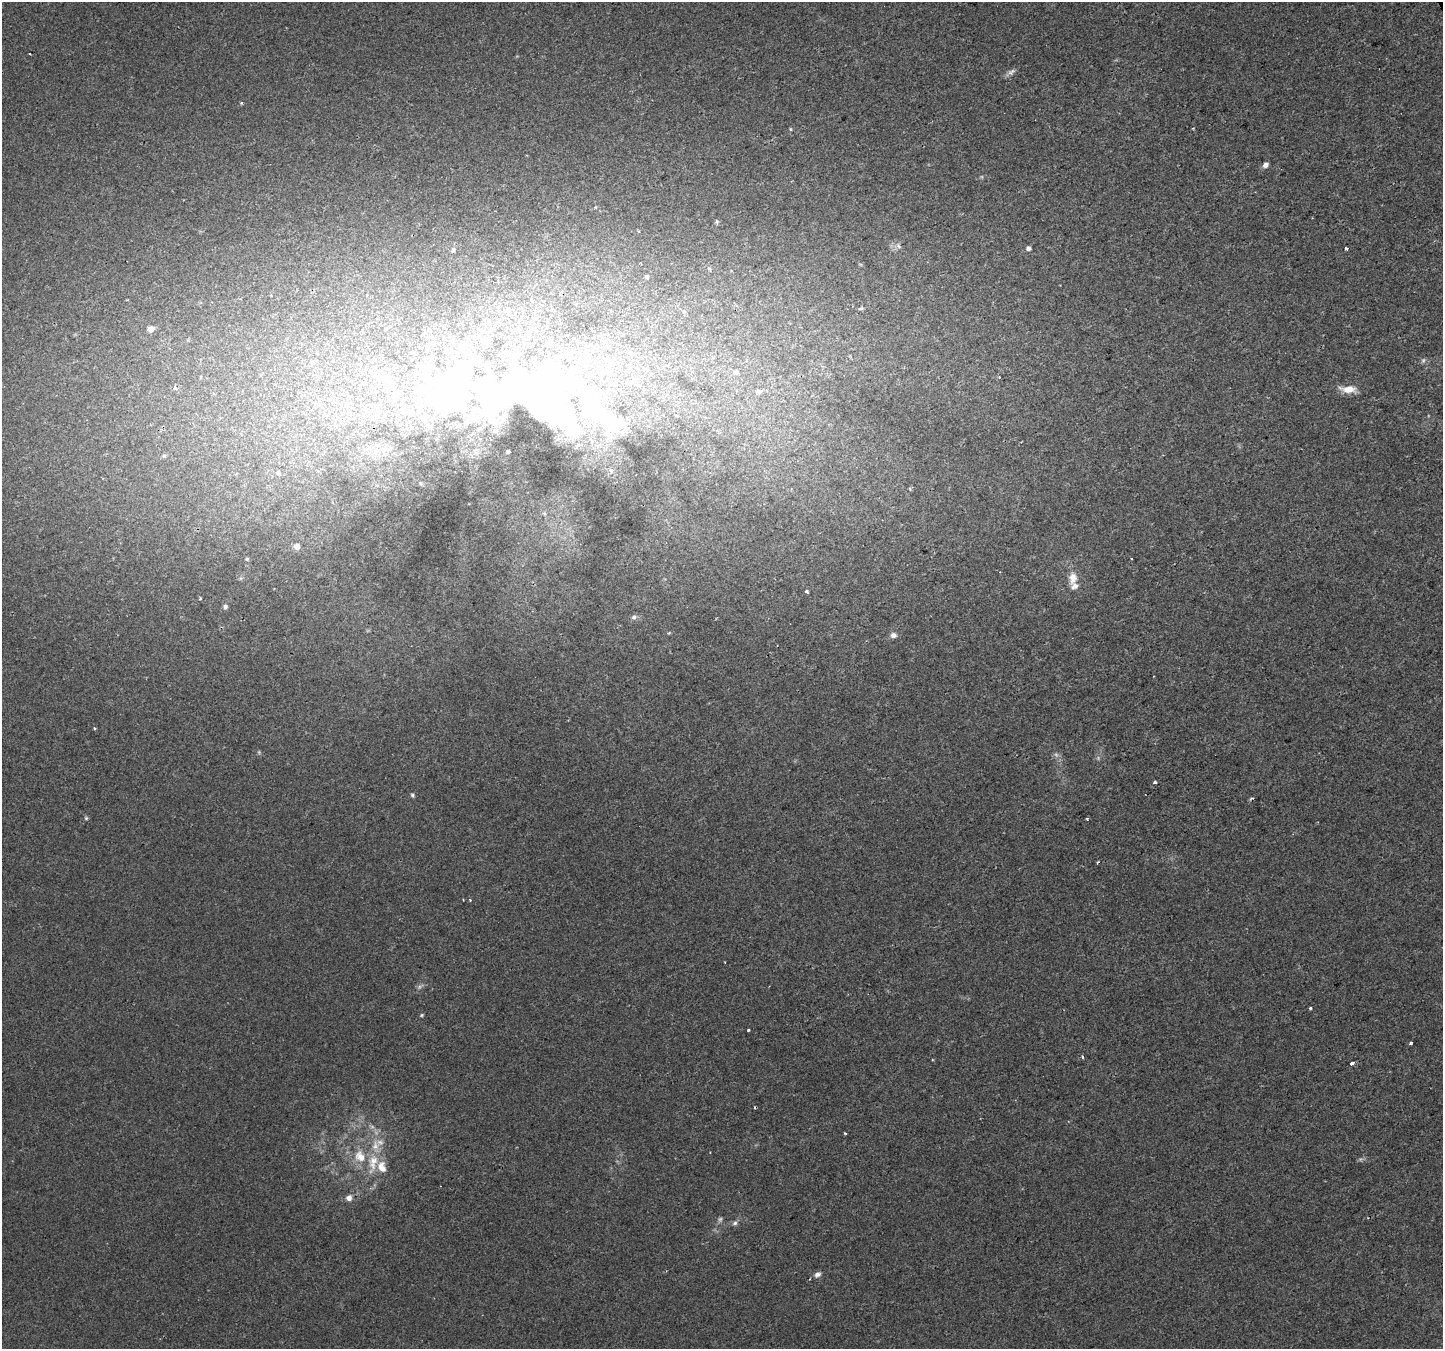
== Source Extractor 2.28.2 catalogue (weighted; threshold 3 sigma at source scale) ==
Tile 10 of 4 x 4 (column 2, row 3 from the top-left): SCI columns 1441-2881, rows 1448-2794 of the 5769 x 5649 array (HDU 1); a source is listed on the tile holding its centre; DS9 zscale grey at full resolution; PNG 1445 x 1351 px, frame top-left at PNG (2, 2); no overlay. Shown black and unused: <1% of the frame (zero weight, under 2 of 3 exposures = <1% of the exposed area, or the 3 px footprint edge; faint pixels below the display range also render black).
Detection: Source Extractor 2.28.2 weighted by HDU 2 'WHT'; one run over the whole footprint, this tile lists its part. Background 0.00101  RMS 0.0023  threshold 0.0102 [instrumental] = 3 sigma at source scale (4.5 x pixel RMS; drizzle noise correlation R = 1.50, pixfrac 1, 0.0396/0.0396 arcsec/px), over >= 5 px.
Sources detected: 72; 5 too faint to see at this stretch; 3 inside a brighter object's white glare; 2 cosmic-ray / hot-pixel residue — not listed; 11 inside a brighter listed object's ellipse — not listed separately; the other 51 listed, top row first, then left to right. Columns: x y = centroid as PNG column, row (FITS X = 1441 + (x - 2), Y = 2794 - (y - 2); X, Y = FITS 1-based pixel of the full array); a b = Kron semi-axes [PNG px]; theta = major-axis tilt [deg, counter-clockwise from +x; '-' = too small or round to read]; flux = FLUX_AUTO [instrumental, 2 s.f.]
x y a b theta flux
1011 72 12 6 26 0.87
241 103 4 4 - 0.27
790 129 5 3 - 0.23
1265 165 7 6 - 0.87
717 222 6 4 -72 0.28
898 246 7 5 -47 0.57
1028 248 5 5 - 0.73
1346 248 4 3 - 2.2
453 250 6 5 - 0.41
647 277 3 3 - 0.38
861 309 8 3 21 0.32
508 310 7 7 - 0.97
151 329 7 6 - 1.3
311 363 7 4 -89 0.46
374 369 7 4 71 0.5
736 372 7 6 - 0.56
175 387 7 4 -74 0.64
1348 389 21 8 -3 2.9
758 391 6 5 - 1.3
534 397 137 80 -9 170
347 403 7 4 -72 0.53
676 415 4 3 - 0.23
164 456 6 5 - 0.37
278 473 6 5 - 0.41
297 546 6 5 - 1.4
247 559 5 5 - 0.27
1132 559 3 2 - 0.18
1073 578 17 11 87 2.5
806 591 3 3 - 0.44
200 599 3 2 - 0.19
225 606 5 5 - 0.49
634 617 7 5 17 0.58
893 635 8 6 -18 0.92
94 728 4 3 - 0.3
1155 782 3 3 - 1.2
412 795 6 4 -35 0.37
86 818 5 5 - 0.33
1087 819 3 3 - 0.24
470 900 3 3 - 0.16
1310 1008 3 3 - 0.38
421 1015 5 4 - 0.27
748 1030 3 2 - 0.28
1411 1043 3 3 - 0.87
1083 1056 3 3 - 0.69
1352 1063 4 3 - 4.9
845 1133 3 2 - 0.28
360 1156 19 15 -53 5
373 1163 31 13 79 6.1
349 1198 8 7 - 1.2
735 1223 8 6 17 0.59
817 1274 9 7 30 0.88